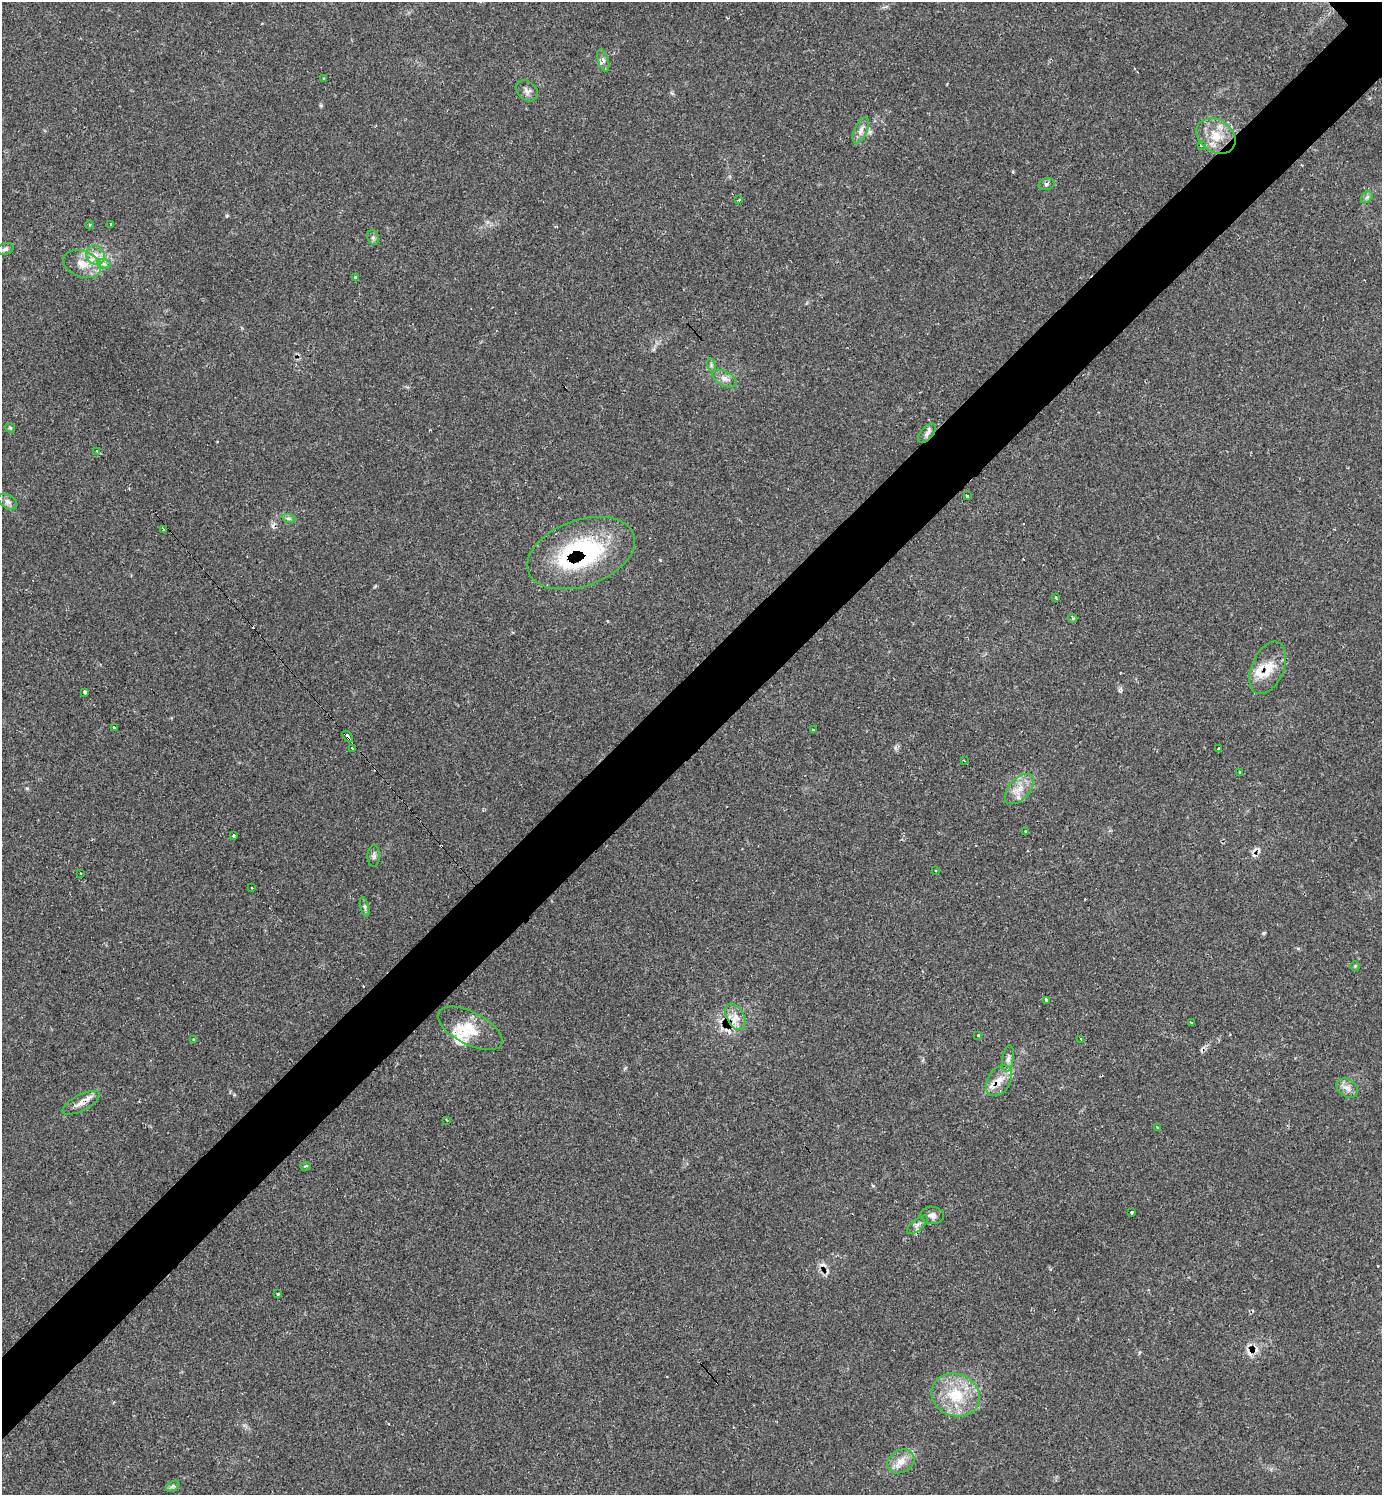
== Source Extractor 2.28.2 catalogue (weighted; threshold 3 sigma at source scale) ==
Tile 7 of 4 x 4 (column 3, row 2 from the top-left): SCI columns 3057-4436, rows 2988-4480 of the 5985 x 5985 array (HDU 1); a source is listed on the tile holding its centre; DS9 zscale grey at full resolution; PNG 1384 x 1497 px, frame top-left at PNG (2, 2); each listed source drawn as its Kron ellipse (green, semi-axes under 4 px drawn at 4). Shown black and unused: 6% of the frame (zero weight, under 2 of 3 exposures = <1% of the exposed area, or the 3 px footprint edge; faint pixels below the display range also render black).
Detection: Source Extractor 2.28.2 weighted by HDU 2 'WHT'; one run over the whole footprint, this tile lists its part. Background 0.0626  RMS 0.0057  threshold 0.0257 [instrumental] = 3 sigma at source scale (4.5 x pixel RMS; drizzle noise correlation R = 1.50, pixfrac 1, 0.05/0.05 arcsec/px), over >= 5 px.
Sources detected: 90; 17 cosmic-ray / hot-pixel residue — neither listed nor drawn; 5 inside a brighter listed object's ellipse — not listed separately; the other 68 listed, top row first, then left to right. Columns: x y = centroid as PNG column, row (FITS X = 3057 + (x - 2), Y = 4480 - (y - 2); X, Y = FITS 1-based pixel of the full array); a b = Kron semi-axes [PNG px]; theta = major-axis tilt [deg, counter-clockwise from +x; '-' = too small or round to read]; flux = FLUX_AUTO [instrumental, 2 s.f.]
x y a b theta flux
603 60 12 5 -73 2.1
324 78 3 3 - 0.59
527 91 12 9 -42 2.8
861 130 14 6 66 3.1
1216 136 21 16 -35 13
1202 145 3 3 - 3.8
1046 184 8 5 15 1.4
1367 197 6 5 - 1.2
739 200 3 2 - 0.73
111 224 3 3 - 1.8
90 225 4 3 - 0.44
373 238 7 5 -69 1.3
5 249 8 5 16 1.6
95 255 10 8 -52 4.5
82 264 19 13 -22 9
104 264 7 4 -18 1.5
355 277 4 3 - 0.65
711 365 7 4 -73 0.98
724 378 13 7 -28 3.3
10 428 5 4 - 0.73
927 433 12 6 49 2.1
97 451 3 3 - 2.8
967 496 4 3 - 3.1
8 502 10 6 -32 2.1
289 519 7 4 -19 1.1
164 529 3 3 - 9.2
581 553 56 33 20 82
1055 597 3 3 - 1.9
1073 618 5 4 - 0.8
1268 668 28 16 66 12
84 692 3 3 - 13
114 727 3 3 - 3.1
813 730 3 3 - 2.5
347 736 6 3 -50 5.2
352 748 3 3 - 5.5
1219 749 3 3 - 9.3
964 760 3 2 - 0.49
1240 773 3 3 - 1.9
1019 789 18 10 47 7.5
1026 832 3 3 - 3.7
234 835 3 3 - 2.2
374 856 10 6 87 1.7
936 871 3 3 - 0.72
81 873 3 2 - 1.2
252 887 3 3 - 1.7
365 907 10 3 -75 1.1
1355 966 5 5 - 0.64
1047 1000 4 3 - 7
735 1017 14 8 -62 5.1
1191 1023 3 2 - 0.88
470 1028 35 16 -27 15
978 1035 3 3 - 0.96
194 1039 3 3 - 1.9
1081 1039 3 2 - 3
1008 1058 13 5 81 2.1
999 1081 17 11 58 7.1
1347 1088 12 8 -34 3.8
81 1103 20 8 27 4.9
446 1120 3 3 - 0.64
1157 1127 3 3 - 2.8
305 1166 5 3 - 0.7
1131 1213 3 3 - 4
932 1215 11 8 -7 2.8
917 1225 13 5 40 2.3
277 1294 3 3 - 1.8
956 1395 24 21 -21 22
901 1461 14 11 29 6.1
173 1486 7 4 34 1.1
Overlapping masked pixels (flux is a lower limit): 4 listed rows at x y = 581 553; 347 736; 999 1081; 81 1103
Unlisted compact peaks at least as high as the median listed source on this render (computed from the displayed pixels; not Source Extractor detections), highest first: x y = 27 788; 1263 933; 321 105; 227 216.